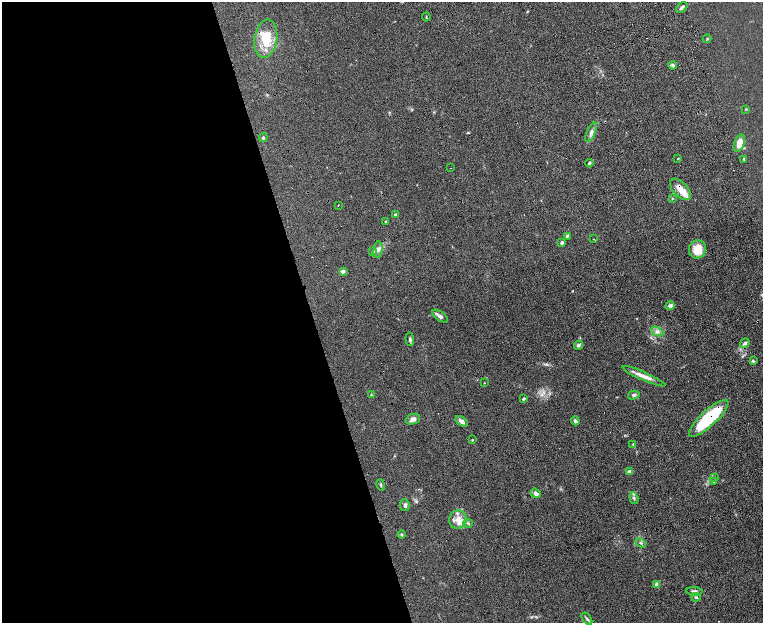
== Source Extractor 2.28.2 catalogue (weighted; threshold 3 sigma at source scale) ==
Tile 9 of 4 x 4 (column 1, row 3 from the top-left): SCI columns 57-1577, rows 1559-2799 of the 6199 x 5478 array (HDU 1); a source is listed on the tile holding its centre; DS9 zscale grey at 2 x 2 block average (1 PNG px = mean of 2 x 2 image px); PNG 765 x 625 px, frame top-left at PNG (2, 2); each listed source drawn as its Kron ellipse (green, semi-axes under 4 px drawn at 4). Shown black and unused: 43% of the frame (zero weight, under 8 of 16 exposures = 4% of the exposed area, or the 3 px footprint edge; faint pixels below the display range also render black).
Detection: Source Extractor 2.28.2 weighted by HDU 2 'WHT'; one run over the whole footprint, this tile lists its part. Background 0.0564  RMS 0.004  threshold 0.0164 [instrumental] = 3 sigma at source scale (4.09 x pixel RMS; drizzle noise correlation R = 1.36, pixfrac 0.8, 0.05/0.05 arcsec/px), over >= 5 px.
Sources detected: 65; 2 cosmic-ray / hot-pixel residue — neither listed nor drawn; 5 inside a brighter listed object's ellipse — not listed separately; the other 58 listed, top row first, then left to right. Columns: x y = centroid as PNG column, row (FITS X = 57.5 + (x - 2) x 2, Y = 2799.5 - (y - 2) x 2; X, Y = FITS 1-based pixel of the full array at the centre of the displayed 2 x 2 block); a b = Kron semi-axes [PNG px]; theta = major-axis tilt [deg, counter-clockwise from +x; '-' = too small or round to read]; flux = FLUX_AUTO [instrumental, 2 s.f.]
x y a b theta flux
682 7 7 3 43 2.2
426 17 4 2 - 0.76
266 39 19 11 83 26
707 39 4 3 - 0.71
673 65 4 3 - 1.9
746 109 3 2 - 0.62
591 132 10 3 66 3.8
263 137 4 3 - 1.1
739 143 9 5 68 13
678 159 2 2 - 0.59
744 159 3 3 - 0.72
589 163 4 3 - 1.3
450 168 2 2 - 0.31
680 189 13 7 -46 12
672 199 3 2 - 0.56
338 205 3 2 - 0.36
395 214 4 3 - 1.4
386 222 3 3 - 1
567 236 4 3 - 1.3
594 239 3 2 - 0.44
562 243 3 3 - 2.5
697 249 9 8 - 17
378 250 8 4 82 3.6
372 252 3 2 - 0.79
343 271 4 3 - 2.3
670 306 5 4 - 3.8
440 316 9 4 -36 3.5
657 332 6 4 -27 3.2
410 339 7 3 -85 1.7
745 343 5 4 - 2.2
578 345 4 4 - 2.1
753 361 4 3 - 1.2
644 376 23 4 -24 7.9
484 383 2 2 - 0.47
371 395 3 2 - 0.55
634 395 6 4 15 2.1
523 399 4 3 - 1.4
709 418 26 8 43 63
413 419 7 5 23 4.1
462 421 7 4 -36 3.7
575 421 4 3 - 2.1
472 440 3 2 - 0.69
633 444 3 3 - 0.78
629 472 4 3 - 3.6
714 478 3 2 - 0.66
714 481 3 2 - 0.55
381 485 6 3 -74 1.3
536 493 5 3 - 3.4
634 498 6 3 -72 1.6
405 505 6 5 - 2.5
458 520 9 8 - 8.5
468 523 4 3 - 1.3
402 534 4 3 - 1
640 543 5 2 - 1.2
657 585 3 3 - 13
694 591 8 4 -2 2.5
696 597 4 3 - 1.2
587 619 7 3 -54 1.6
Overlapping masked pixels (flux is a lower limit): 3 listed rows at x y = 680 189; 709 418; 629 472
Diffuse or blended objects may show on this block-average render without a row.